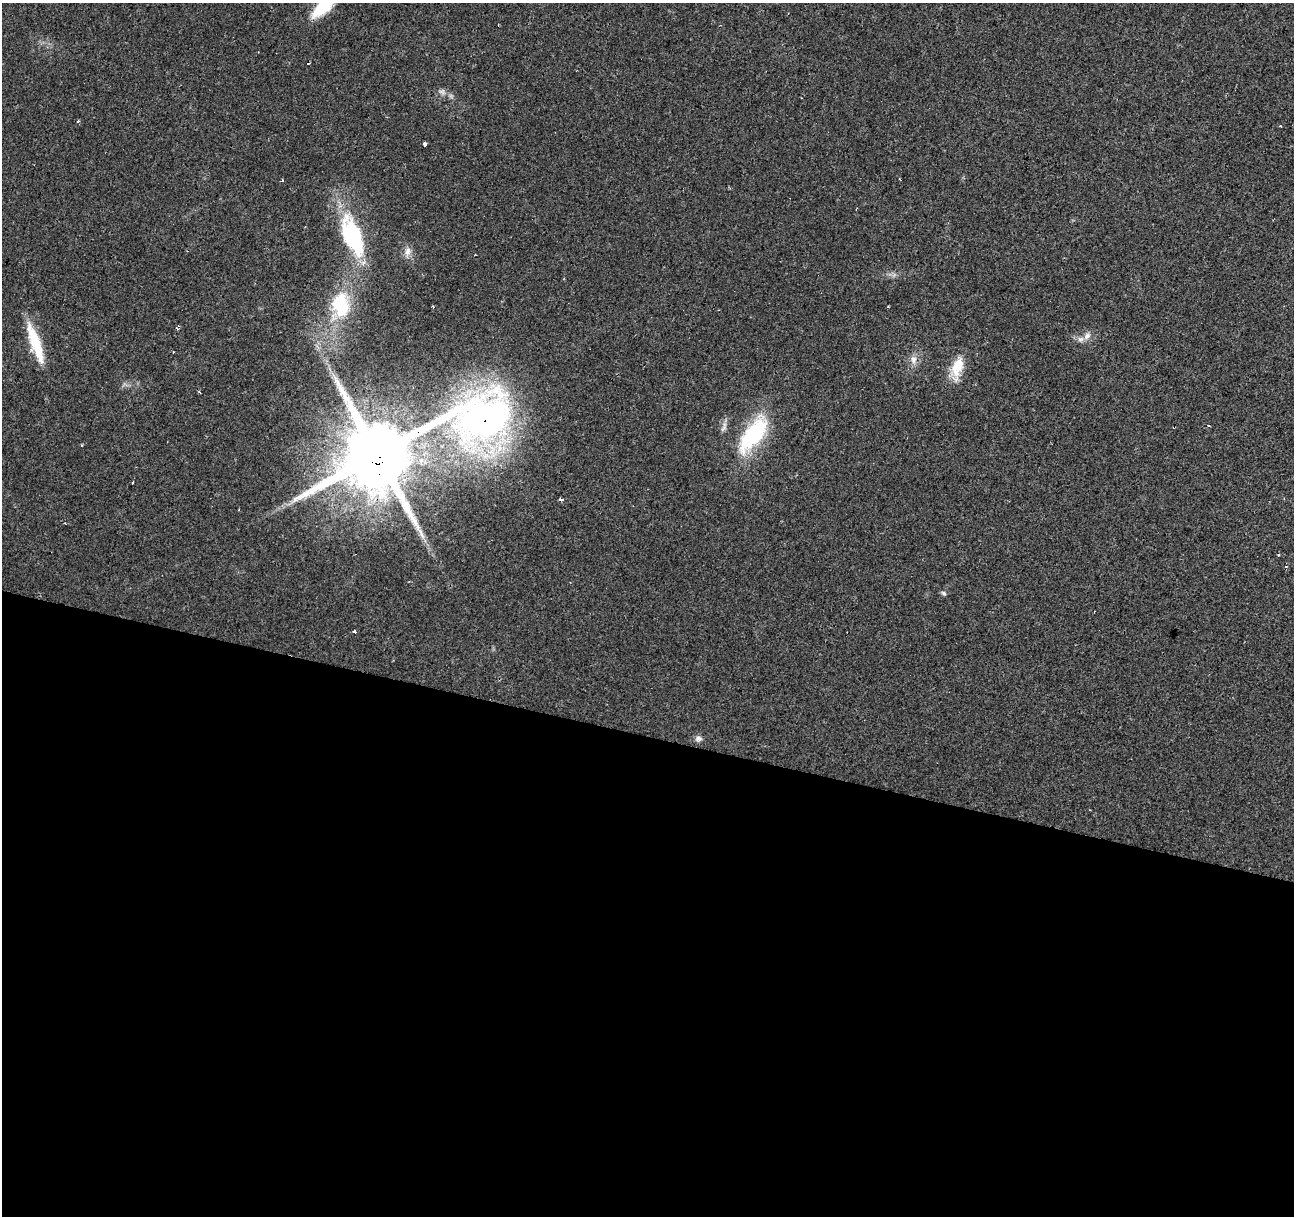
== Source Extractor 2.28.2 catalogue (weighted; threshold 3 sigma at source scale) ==
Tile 14 of 4 x 4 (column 2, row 4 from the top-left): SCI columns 1293-2584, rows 218-1431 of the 5172 x 5351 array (HDU 1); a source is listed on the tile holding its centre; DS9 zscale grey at full resolution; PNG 1296 x 1218 px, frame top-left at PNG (2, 3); no overlay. Shown black and unused: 40% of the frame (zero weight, under 2 of 3 exposures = <1% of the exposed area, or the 3 px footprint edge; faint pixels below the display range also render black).
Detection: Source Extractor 2.28.2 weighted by HDU 2 'WHT'; one run over the whole footprint, this tile lists its part. Background 0.0242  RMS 0.004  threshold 0.0181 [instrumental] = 3 sigma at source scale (4.5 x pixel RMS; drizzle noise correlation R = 1.50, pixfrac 1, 0.0396/0.0396 arcsec/px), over >= 5 px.
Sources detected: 28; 1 cosmic-ray / hot-pixel residue — not listed; the other 27 listed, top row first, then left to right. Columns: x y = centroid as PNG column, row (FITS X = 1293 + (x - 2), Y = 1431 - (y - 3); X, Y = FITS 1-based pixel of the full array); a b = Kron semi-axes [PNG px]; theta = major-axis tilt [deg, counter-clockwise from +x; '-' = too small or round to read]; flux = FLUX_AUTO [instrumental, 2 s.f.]
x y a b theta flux
322 8 29 14 36 12
442 92 9 8 - 1.5
425 143 3 3 - 3.3
282 180 3 3 - 0.56
352 236 46 19 -68 41
408 251 12 8 77 2.4
341 304 33 22 -86 23
433 307 3 3 - 0.78
888 307 3 2 - 0.35
178 326 5 5 - 0.75
1087 336 11 8 50 2.5
35 343 49 11 -71 16
913 360 12 8 88 2.7
957 368 31 12 77 9
199 392 4 2 - 0.36
485 418 71 56 22 210
1208 425 3 2 - 0.51
724 427 15 6 65 1.8
1174 427 3 3 - 1.1
753 435 50 20 55 33
377 454 21 18 46 5600
132 483 3 3 - 0.6
560 499 3 2 - 1.3
1279 554 3 3 - 1.6
944 593 7 5 -41 0.74
354 631 4 3 - 1.5
698 739 9 8 - 1.5
Overlapping masked pixels (flux is a lower limit): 3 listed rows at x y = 485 418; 1174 427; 377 454
Isophote crosses this tile's border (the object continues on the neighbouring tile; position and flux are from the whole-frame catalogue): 1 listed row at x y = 322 8